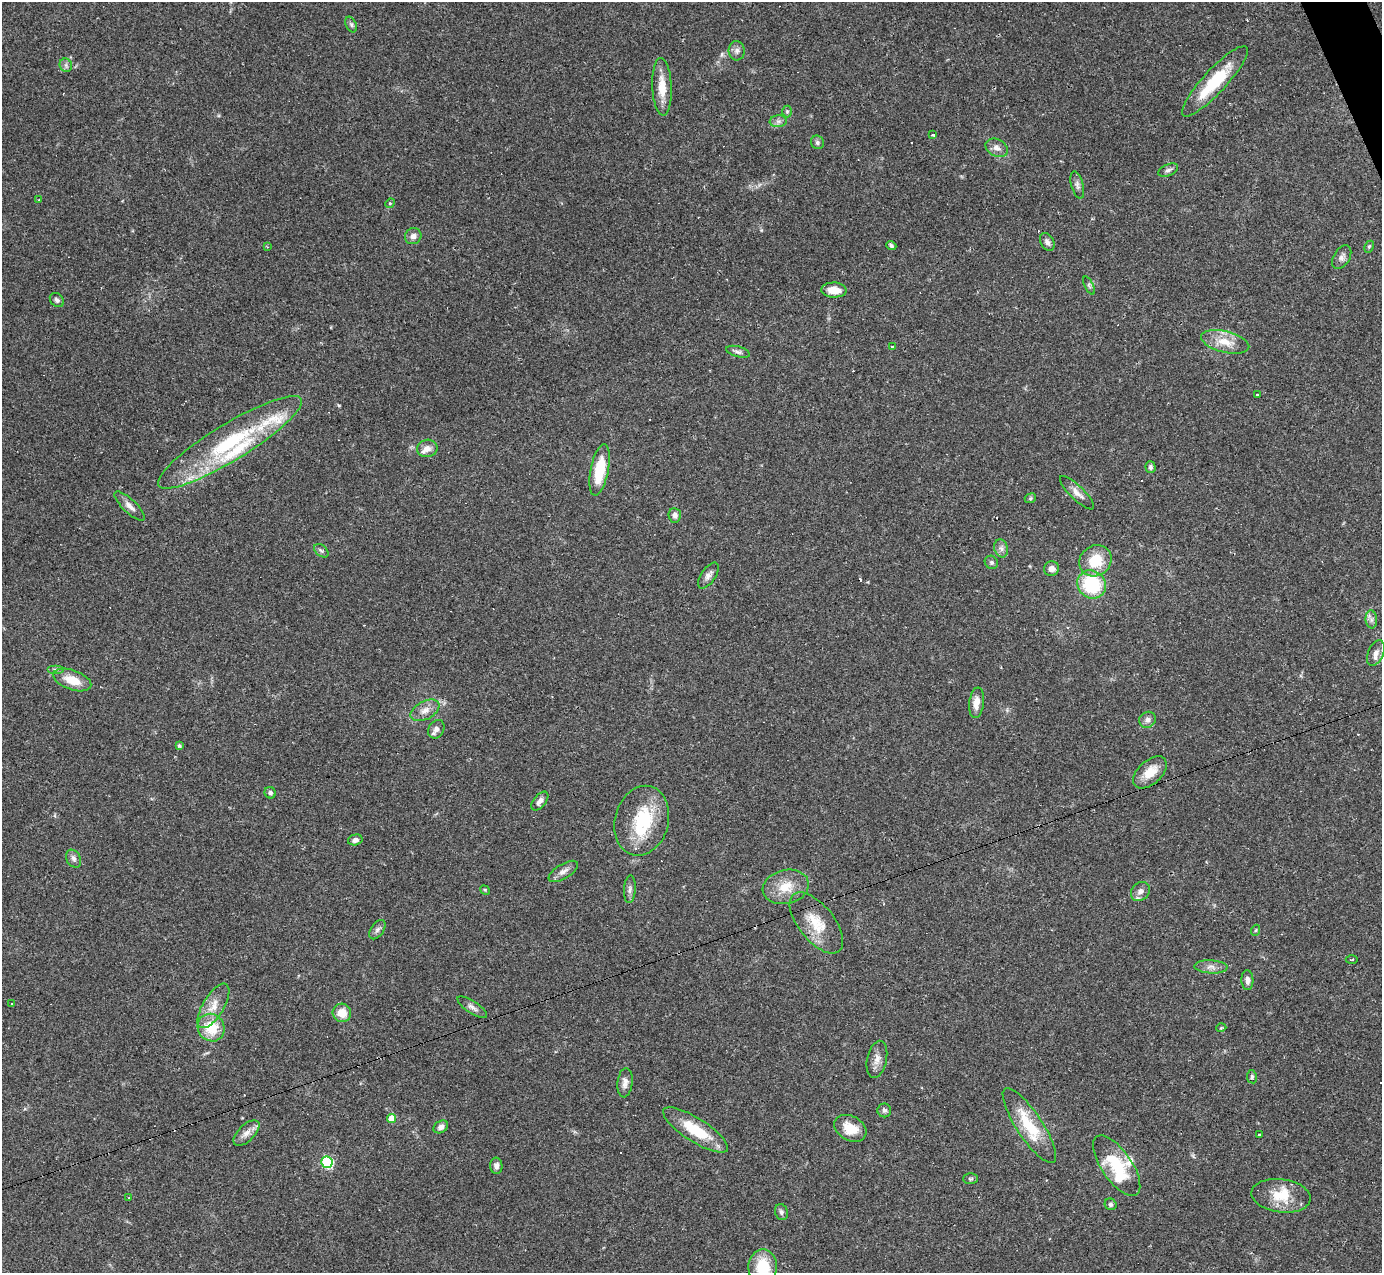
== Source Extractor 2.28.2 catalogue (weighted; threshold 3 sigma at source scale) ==
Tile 10 of 4 x 4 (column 2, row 3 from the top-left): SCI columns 1381-2760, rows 1548-2818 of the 5521 x 5508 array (HDU 1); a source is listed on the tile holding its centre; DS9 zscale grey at full resolution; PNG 1384 x 1275 px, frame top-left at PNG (2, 2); each listed source drawn as its Kron ellipse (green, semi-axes under 4 px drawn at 4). Shown black and unused: <1% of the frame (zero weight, under 2 of 3 exposures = <1% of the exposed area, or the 3 px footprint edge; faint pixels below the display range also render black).
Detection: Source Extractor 2.28.2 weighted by HDU 2 'WHT'; one run over the whole footprint, this tile lists its part. Background 0.0849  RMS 0.0059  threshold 0.0267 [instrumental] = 3 sigma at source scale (4.5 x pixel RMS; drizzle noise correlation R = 1.50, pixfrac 1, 0.05/0.05 arcsec/px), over >= 5 px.
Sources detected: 116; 1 inside a brighter object's white glare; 14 cosmic-ray / hot-pixel residue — neither listed nor drawn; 7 inside a brighter listed object's ellipse — not listed separately; the other 94 listed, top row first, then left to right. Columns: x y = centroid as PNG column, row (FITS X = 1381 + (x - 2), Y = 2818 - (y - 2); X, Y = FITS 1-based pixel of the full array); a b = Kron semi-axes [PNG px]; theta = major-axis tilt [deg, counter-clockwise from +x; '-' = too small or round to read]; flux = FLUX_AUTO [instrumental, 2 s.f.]
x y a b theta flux
351 25 8 5 -64 1.2
737 51 9 8 - 2.3
66 65 7 6 - 1.5
1215 81 46 11 47 31
662 87 29 9 -87 11
787 111 6 5 - 0.96
778 121 8 6 6 2.1
933 134 3 3 - 5.6
817 142 7 6 - 1.5
997 148 12 8 -28 3.6
1168 170 10 5 22 1.9
1077 185 14 6 -75 2.4
39 200 3 2 - 0.58
390 203 5 4 - 0.65
413 236 8 8 - 2.9
1047 242 10 6 -61 2.1
891 246 5 4 - 1.2
267 247 3 2 - 0.68
1369 247 6 4 63 1
1342 257 13 8 59 2.6
1089 285 10 4 -64 1.2
834 290 13 7 -2 7.6
57 300 8 6 -46 1.6
1225 342 25 10 -14 10
892 346 4 2 - 0.65
738 352 12 5 -15 1.8
1257 395 3 2 - 1.1
230 442 83 18 31 59
427 448 10 8 10 4.1
1151 467 6 5 - 1.3
600 470 26 9 78 22
1077 493 23 7 -44 4.3
1030 498 6 4 22 0.91
129 506 20 7 -44 4.1
675 515 7 6 - 2.4
1001 548 9 6 -74 2.3
321 551 8 5 -39 1.4
1095 561 17 15 38 17
991 562 7 6 - 1.3
1051 569 7 7 - 3
708 575 15 7 55 3
1092 584 15 13 -44 38
1371 619 9 5 -84 2.1
1376 653 13 8 67 4
56 670 8 4 0 1.3
72 680 20 9 -19 11
976 703 15 7 83 5.7
425 710 15 9 28 5.1
1148 720 8 7 - 2.6
436 729 10 7 60 3.2
179 746 3 3 - 1
1150 772 20 11 42 11
270 793 6 5 - 1.8
540 801 11 6 50 2.8
642 821 35 27 74 34
355 840 7 5 15 2.2
74 859 9 7 -58 2.2
563 871 17 7 31 3.5
786 887 23 17 13 13
630 889 14 6 86 2.3
485 890 5 4 - 0.64
1140 891 10 8 45 2.9
816 923 36 18 -51 17
377 930 11 6 55 1.9
1256 930 5 3 - 0.57
1352 960 6 3 -1 0.65
1211 967 16 6 -2 3.5
1247 980 10 6 -86 2.6
12 1003 3 3 - 1.2
213 1006 25 10 59 9
472 1007 17 6 -33 2.6
342 1013 9 9 - 8.4
211 1028 14 13 - 17
1221 1028 5 3 - 0.61
877 1059 19 10 78 5
1252 1077 7 5 -78 0.98
625 1083 15 7 84 3.4
884 1110 7 7 - 1.5
391 1118 4 4 - 10
1029 1126 44 13 -56 23
441 1127 8 6 31 2.1
850 1128 17 12 -29 12
695 1130 38 12 -33 22
246 1133 16 8 44 4.2
1259 1135 3 3 - 1.1
327 1162 6 5 - 61
496 1166 8 6 -88 2.3
1117 1166 35 15 -55 29
971 1179 7 5 1 0.96
1281 1196 30 16 -8 16
128 1198 2 2 - 0.48
1111 1204 6 5 - 1.4
781 1212 8 6 -74 1.7
763 1267 17 14 88 21
Isophote crosses this tile's border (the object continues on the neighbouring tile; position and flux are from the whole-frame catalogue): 1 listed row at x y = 763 1267